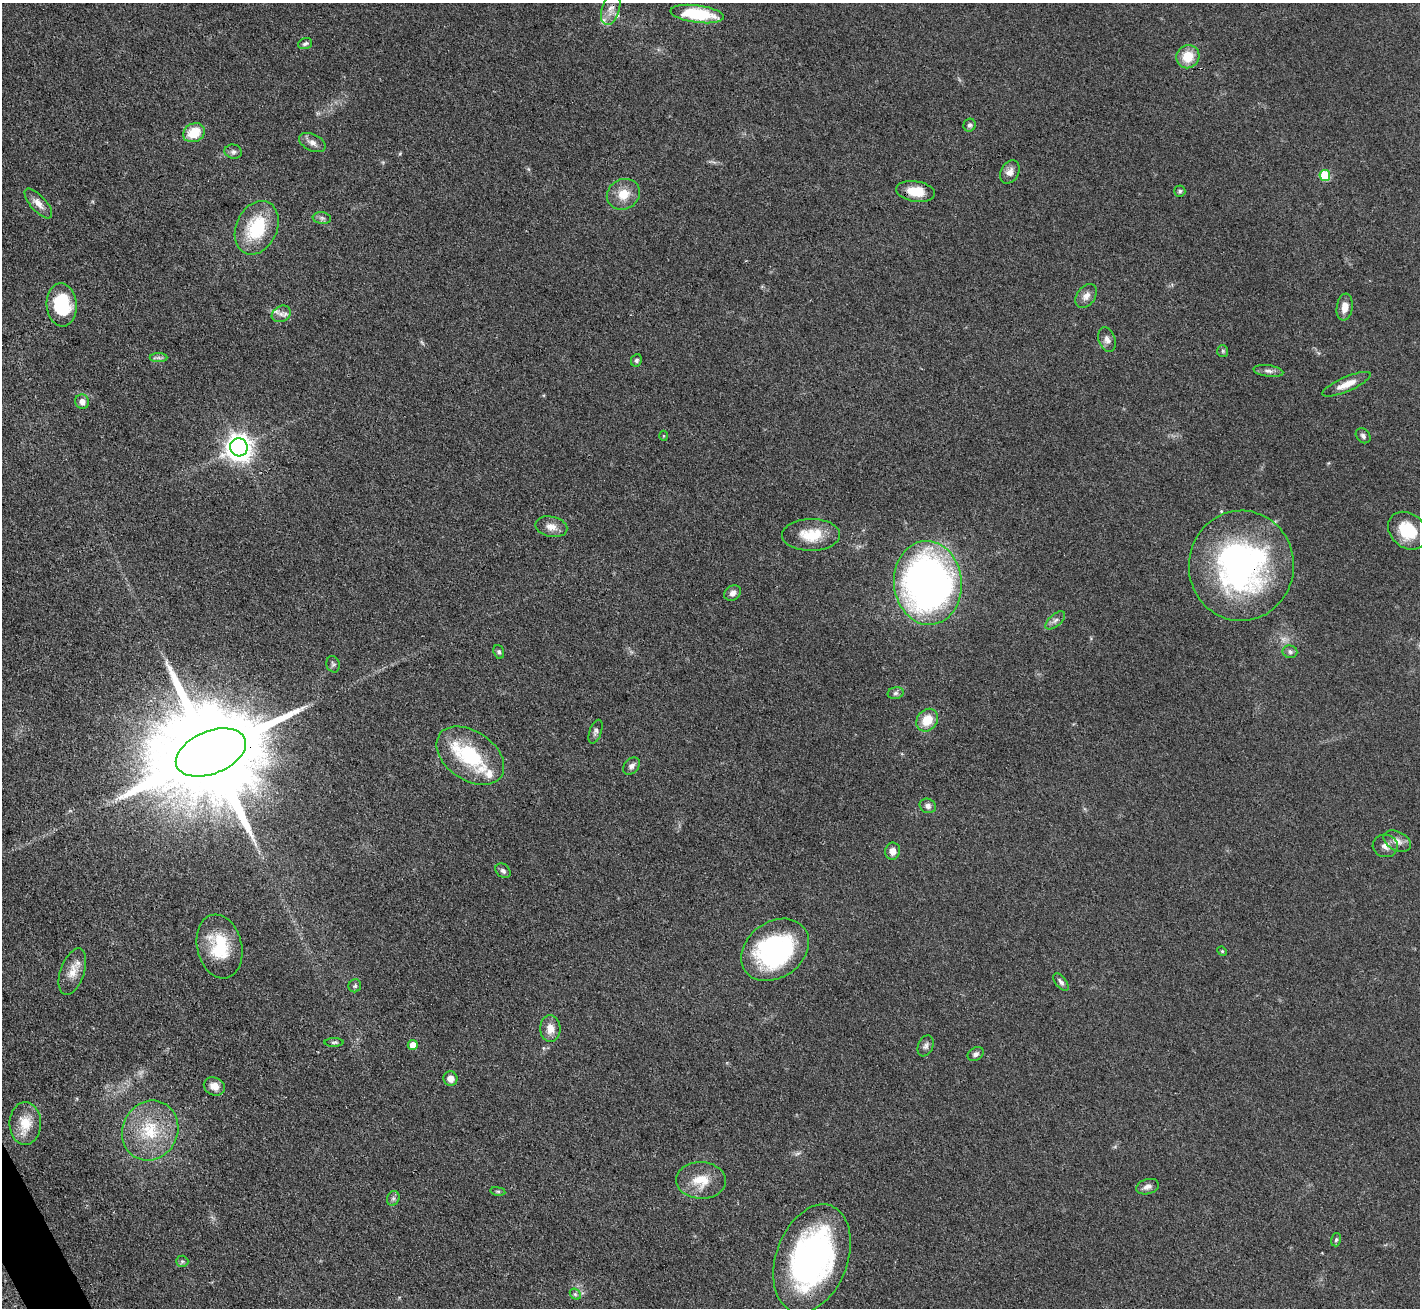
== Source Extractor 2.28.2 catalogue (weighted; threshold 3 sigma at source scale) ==
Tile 7 of 4 x 4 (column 3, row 2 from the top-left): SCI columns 2837-4254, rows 2762-4067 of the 5672 x 5659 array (HDU 1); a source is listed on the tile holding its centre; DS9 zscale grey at full resolution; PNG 1422 x 1310 px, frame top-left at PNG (2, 3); each listed source drawn as its Kron ellipse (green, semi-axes under 4 px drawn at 4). Shown black and unused: <1% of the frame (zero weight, under 3 of 4 exposures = <1% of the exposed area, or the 3 px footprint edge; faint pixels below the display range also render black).
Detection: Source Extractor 2.28.2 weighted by HDU 2 'WHT'; one run over the whole footprint, this tile lists its part. Background 0.0921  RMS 0.0064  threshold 0.0286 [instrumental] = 3 sigma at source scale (4.5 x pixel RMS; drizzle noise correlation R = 1.50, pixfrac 1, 0.05/0.05 arcsec/px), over >= 5 px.
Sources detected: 79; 1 inside a brighter object's white glare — neither listed nor drawn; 4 inside a brighter listed object's ellipse — not listed separately; the other 74 listed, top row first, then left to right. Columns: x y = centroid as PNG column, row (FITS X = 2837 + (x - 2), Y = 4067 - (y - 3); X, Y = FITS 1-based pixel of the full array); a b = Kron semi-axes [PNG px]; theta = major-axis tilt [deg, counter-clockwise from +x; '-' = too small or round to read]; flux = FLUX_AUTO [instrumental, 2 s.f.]
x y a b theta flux
611 9 16 9 73 5.1
697 14 27 8 -7 35
305 44 7 5 20 1.5
1188 57 12 11 - 13
970 125 6 6 - 1.6
194 133 11 9 28 16
312 142 14 8 -26 4
233 152 9 7 -12 2.1
1010 172 12 9 61 4.1
1325 176 5 5 - 28
916 191 19 10 -8 13
1180 191 5 5 - 1.3
623 194 17 15 28 11
38 203 19 7 -48 5.5
322 218 9 6 -8 1.8
257 228 28 20 65 35
1086 296 13 9 52 4.2
62 305 21 15 -86 38
1345 307 13 8 82 6.5
281 314 10 7 29 3.4
1107 340 12 8 -71 3.5
1223 351 6 5 - 1
159 358 9 4 0 1.7
636 360 6 5 - 1.4
1268 371 15 5 -8 2.9
1346 384 26 7 23 7.8
82 402 7 7 - 3.7
663 436 5 3 - 0.65
1363 436 8 6 -47 1.8
239 447 9 8 - 710
551 527 16 10 -12 5.5
1408 531 21 17 -40 21
811 535 29 16 1 18
1241 566 55 52 87 170
928 583 42 34 -85 360
733 593 9 7 36 2.9
1055 620 12 6 41 2.7
499 652 7 5 -70 1.3
1290 652 7 6 - 1.9
333 664 8 6 -74 1.5
896 693 8 6 16 1.7
927 720 12 10 50 13
595 732 12 6 70 2.1
211 752 37 21 22 25000
470 756 37 24 -34 46
631 766 10 7 47 2.7
928 806 8 7 - 2.6
1397 841 15 9 -27 5.1
1385 846 12 11 - 4.2
893 851 8 7 - 4.2
503 871 8 6 -42 1.9
219 946 32 22 -77 29
775 950 36 28 36 95
1222 951 5 4 - 0.67
72 972 24 12 71 8.9
1061 982 10 5 -51 2
355 986 6 6 - 1.4
550 1029 13 10 -86 6.5
334 1042 9 3 1 1.2
413 1045 5 5 - 8.3
926 1046 11 7 67 2.3
976 1054 8 6 32 2.2
450 1079 7 7 - 4.7
214 1086 11 8 -24 6.2
25 1123 21 16 89 14
150 1130 30 27 63 34
701 1180 25 18 -1 16
1147 1187 11 7 16 3.2
498 1191 7 4 -8 0.91
393 1198 8 6 69 1.5
1336 1240 6 5 - 1.2
812 1259 56 35 70 180
182 1261 6 5 - 1.2
575 1294 6 4 -44 1.2
Overlapping masked pixels (flux is a lower limit): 3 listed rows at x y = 916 191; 1241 566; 211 752